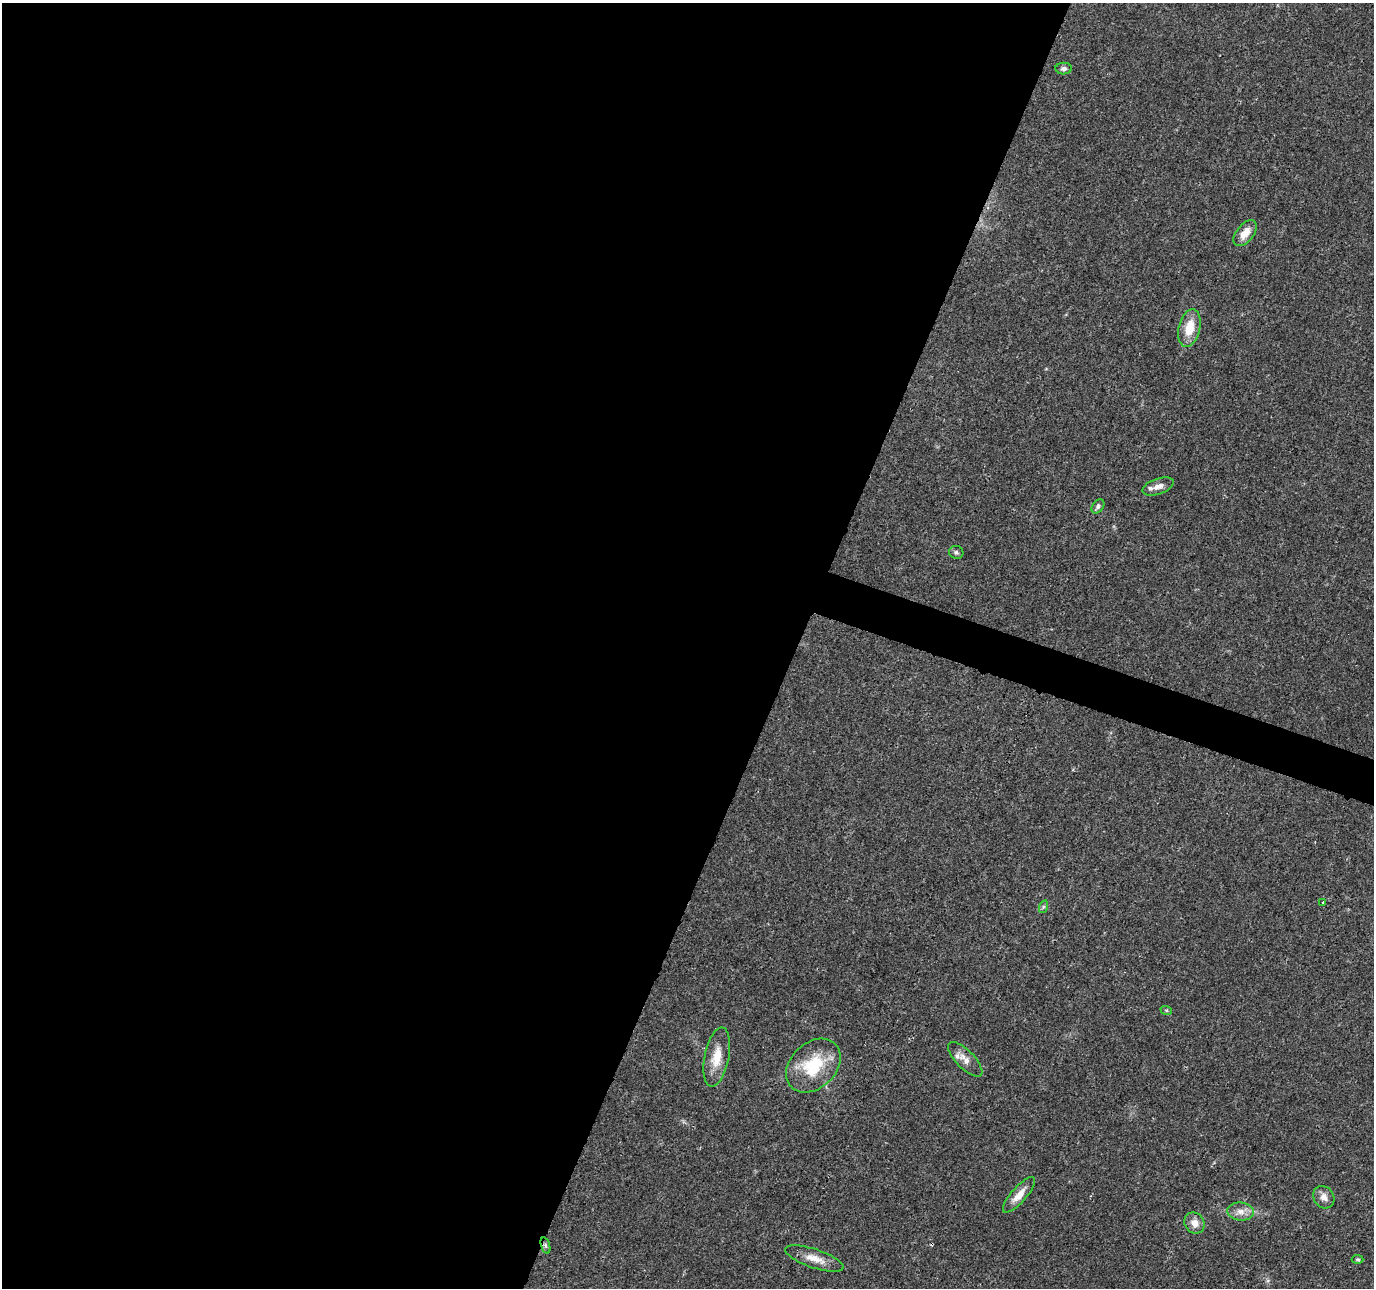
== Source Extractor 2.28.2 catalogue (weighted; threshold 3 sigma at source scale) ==
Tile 5 of 4 x 4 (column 1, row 2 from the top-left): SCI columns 6-1377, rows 2792-4077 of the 5505 x 5644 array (HDU 1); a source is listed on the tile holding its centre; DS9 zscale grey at full resolution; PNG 1376 x 1290 px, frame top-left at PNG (2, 3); each listed source drawn as its Kron ellipse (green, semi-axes under 4 px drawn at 4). Shown black and unused: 59% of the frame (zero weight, under 3 of 4 exposures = <1% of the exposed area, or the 3 px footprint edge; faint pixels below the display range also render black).
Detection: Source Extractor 2.28.2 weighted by HDU 2 'WHT'; one run over the whole footprint, this tile lists its part. Background 0.0464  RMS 0.0039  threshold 0.0174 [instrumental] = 3 sigma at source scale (4.5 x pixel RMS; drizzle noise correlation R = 1.50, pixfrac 1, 0.0396/0.0396 arcsec/px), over >= 5 px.
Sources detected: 20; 1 inside a brighter listed object's ellipse — not listed separately; the other 19 listed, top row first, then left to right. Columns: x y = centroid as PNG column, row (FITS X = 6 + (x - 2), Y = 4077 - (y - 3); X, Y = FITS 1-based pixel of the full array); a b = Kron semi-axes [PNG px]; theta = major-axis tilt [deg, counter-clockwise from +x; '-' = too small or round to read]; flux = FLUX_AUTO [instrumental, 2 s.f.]
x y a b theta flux
1064 69 8 6 1 1.1
1245 233 15 8 52 4.3
1189 328 19 10 77 8.1
1158 486 16 7 19 3
1098 506 8 5 52 1.2
956 552 7 6 - 0.94
1323 902 4 3 - 1.2
1043 907 6 4 71 0.63
1166 1010 6 3 -19 0.47
717 1057 30 12 79 7.9
965 1059 22 9 -45 3.4
813 1066 31 22 44 20
1019 1195 22 7 49 4.7
1324 1197 12 10 -55 2.7
1241 1211 13 9 -7 3
1194 1223 11 9 -51 3.2
545 1245 8 3 -71 0.75
814 1259 30 9 -18 5.5
1358 1259 6 4 -2 0.54